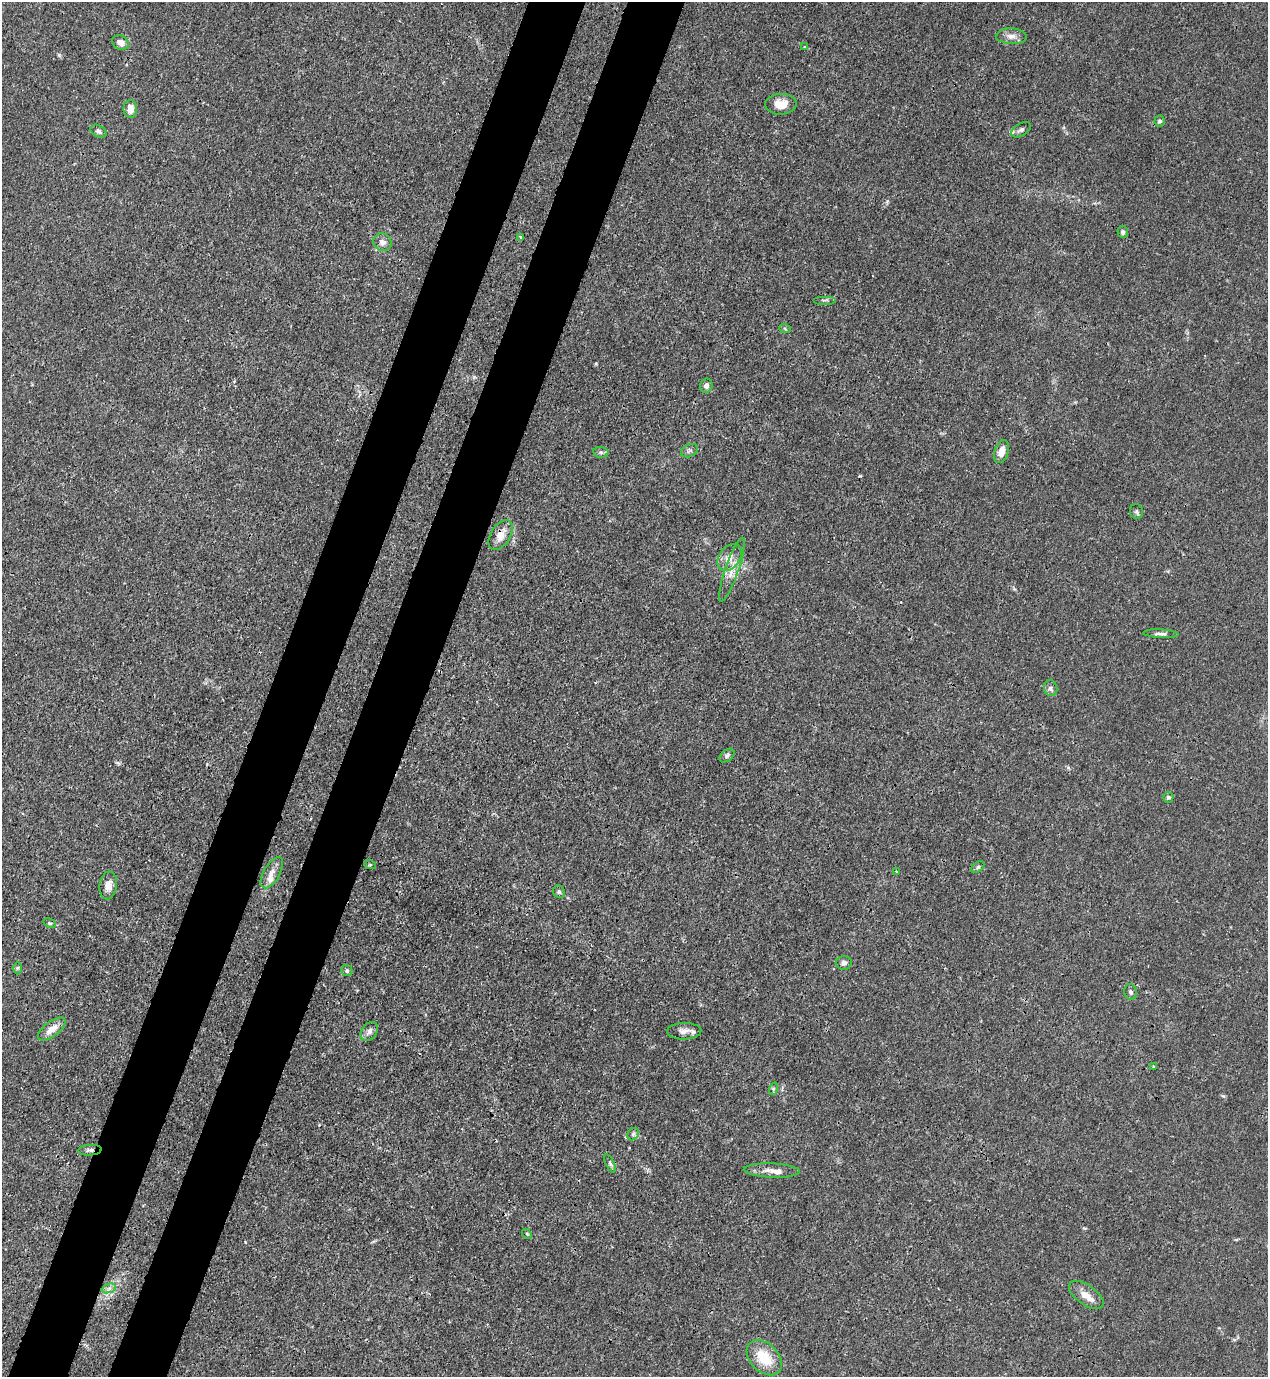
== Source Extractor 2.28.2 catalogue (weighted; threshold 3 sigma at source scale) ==
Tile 7 of 4 x 4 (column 3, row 2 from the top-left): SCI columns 2764-4029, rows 2797-4171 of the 5650 x 5590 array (HDU 1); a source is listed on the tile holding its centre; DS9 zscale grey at full resolution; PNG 1270 x 1379 px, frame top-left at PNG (2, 2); each listed source drawn as its Kron ellipse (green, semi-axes under 4 px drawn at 4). Shown black and unused: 9% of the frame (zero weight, under 3 of 4 exposures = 7% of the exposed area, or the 3 px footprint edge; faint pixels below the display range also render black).
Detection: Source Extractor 2.28.2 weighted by HDU 2 'WHT'; one run over the whole footprint, this tile lists its part. Background 0.0192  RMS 0.0026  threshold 0.0119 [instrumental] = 3 sigma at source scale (4.5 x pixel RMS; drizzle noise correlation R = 1.50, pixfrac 1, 0.05/0.05 arcsec/px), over >= 5 px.
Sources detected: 53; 1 cosmic-ray / hot-pixel residue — neither listed nor drawn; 3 inside a brighter listed object's ellipse — not listed separately; the other 49 listed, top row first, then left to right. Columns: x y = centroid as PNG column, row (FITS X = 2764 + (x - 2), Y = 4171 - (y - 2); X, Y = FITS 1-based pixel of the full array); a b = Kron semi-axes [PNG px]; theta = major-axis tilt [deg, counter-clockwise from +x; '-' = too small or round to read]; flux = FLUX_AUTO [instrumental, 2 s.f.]
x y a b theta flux
1011 36 15 8 -2 1.7
120 42 9 7 -28 1.7
804 47 3 2 - 0.2
781 104 16 10 3 3.8
130 109 9 6 -90 2.3
1160 121 6 5 - 0.56
1021 130 11 6 31 0.97
98 131 8 5 -28 0.71
1123 232 6 5 - 0.69
521 237 3 3 - 0.51
382 242 9 8 - 1.4
825 300 11 2 0 0.43
785 329 6 3 -20 0.32
706 386 7 6 - 0.89
689 451 9 6 25 0.74
601 452 8 5 -7 0.57
1001 452 12 7 71 2.5
1136 512 7 6 - 0.6
501 535 17 9 57 2.9
729 557 15 10 52 2.6
732 569 34 6 71 3.2
1161 634 18 4 -3 0.98
1051 688 8 6 -75 0.85
727 756 8 5 39 0.57
1168 797 5 5 - 0.57
370 865 6 3 -18 0.32
978 867 7 5 36 0.51
896 871 3 2 - 0.19
272 873 17 8 60 2.1
108 886 14 8 82 2
559 892 6 5 - 0.54
50 923 6 4 -26 0.42
844 963 8 7 - 1
17 968 6 4 89 0.4
347 971 5 5 - 0.54
1131 992 8 6 -78 0.66
52 1029 16 7 36 2.9
684 1031 17 8 2 1.6
369 1032 10 7 54 1.2
1153 1067 3 3 - 0.25
773 1089 6 4 72 0.46
633 1134 7 5 47 0.57
90 1150 12 5 4 0.88
610 1164 10 4 -63 0.57
772 1171 28 7 -2 2.4
527 1234 5 4 - 0.35
109 1288 7 4 19 0.75
1086 1295 20 10 -35 3.1
764 1358 20 14 -46 7.5
Overlapping masked pixels (flux is a lower limit): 2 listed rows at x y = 501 535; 90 1150